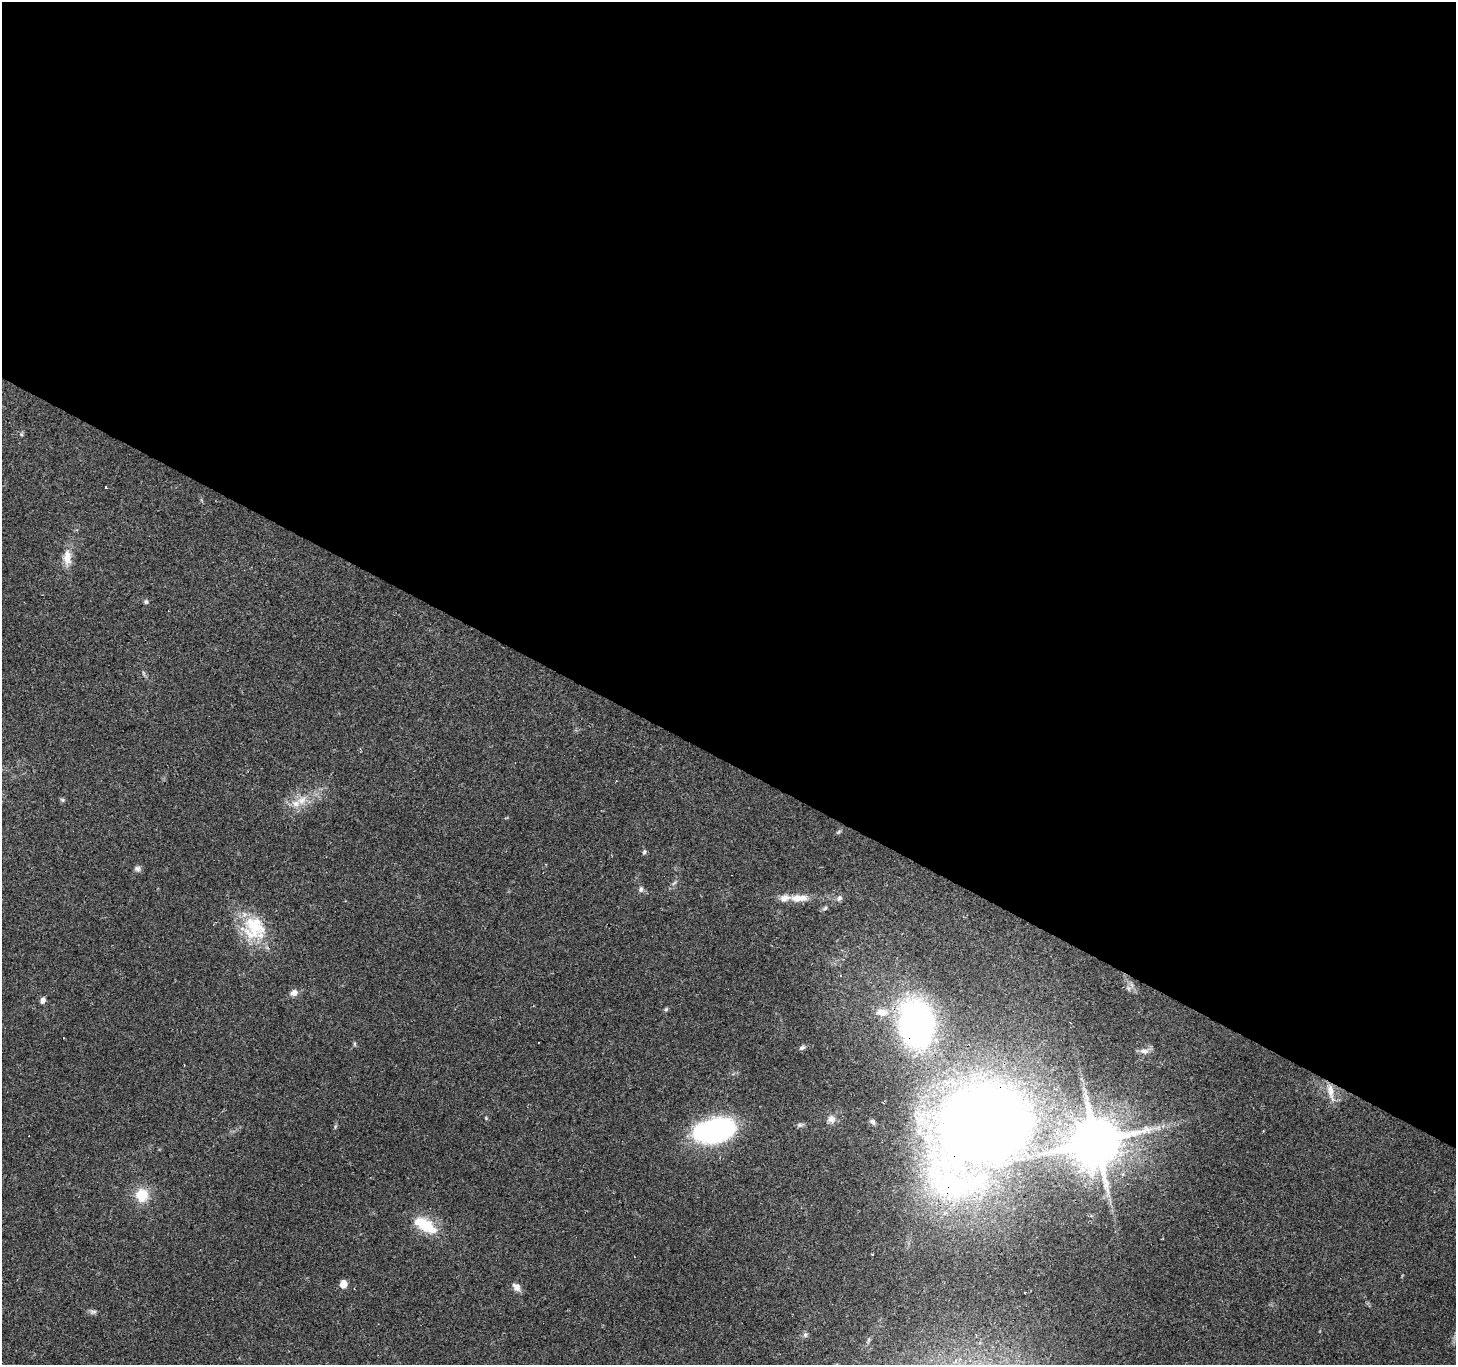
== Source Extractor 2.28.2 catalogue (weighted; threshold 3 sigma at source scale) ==
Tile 3 of 4 x 4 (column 3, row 1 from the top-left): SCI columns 2907-4360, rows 4281-5643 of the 5817 x 5901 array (HDU 1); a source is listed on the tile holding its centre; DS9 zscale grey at full resolution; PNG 1458 x 1367 px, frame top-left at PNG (2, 2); no overlay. Shown black and unused: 56% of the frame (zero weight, under 2 of 3 exposures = <1% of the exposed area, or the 3 px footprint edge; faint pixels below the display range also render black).
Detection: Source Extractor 2.28.2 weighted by HDU 2 'WHT'; one run over the whole footprint, this tile lists its part. Background 0.0945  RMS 0.0063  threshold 0.0282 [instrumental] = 3 sigma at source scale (4.5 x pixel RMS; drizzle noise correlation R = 1.50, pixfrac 1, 0.0396/0.0396 arcsec/px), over >= 5 px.
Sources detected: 44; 3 inside a brighter object's white glare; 3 cosmic-ray / hot-pixel residue — not listed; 2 inside a brighter listed object's ellipse — not listed separately; the other 36 listed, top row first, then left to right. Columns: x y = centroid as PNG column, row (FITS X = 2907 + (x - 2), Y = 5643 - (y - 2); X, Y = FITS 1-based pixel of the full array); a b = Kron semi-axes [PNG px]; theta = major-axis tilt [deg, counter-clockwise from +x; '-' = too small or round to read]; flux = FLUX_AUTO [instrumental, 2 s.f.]
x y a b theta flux
106 487 3 2 - 0.96
67 557 20 9 -90 8.1
146 602 6 5 - 1.1
62 800 6 5 - 0.97
302 800 19 10 40 8.7
644 852 6 5 - 1.2
137 868 8 7 - 1.9
641 889 7 6 - 1.6
799 898 26 10 1 9.5
839 898 9 6 61 1.8
825 908 7 4 45 1.1
254 928 34 31 -55 32
841 975 4 3 - 0.57
1128 988 7 4 -71 1.3
294 993 8 7 - 3.8
43 1000 7 5 74 2.5
666 1009 6 5 - 1
882 1012 17 11 -5 9.3
1070 1022 3 2 - 0.5
916 1024 40 28 -83 210
802 1048 8 5 31 1.4
1144 1051 13 7 -7 3.1
1330 1091 24 8 -80 7.2
984 1118 95 68 58 890
831 1119 10 10 - 3.8
872 1122 7 4 -43 1.7
715 1131 38 22 18 120
1096 1141 14 13 - 3600
142 1195 16 15 - 14
427 1227 27 16 -21 17
872 1255 3 3 - 0.9
343 1284 6 5 - 9.2
516 1287 12 8 -45 3.4
1025 1293 3 3 - 2.6
93 1312 11 5 5 1.6
805 1335 8 6 61 1.6
Overlapping masked pixels (flux is a lower limit): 3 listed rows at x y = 916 1024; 984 1118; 1096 1141
Unlisted compact peaks at least as high as the median listed source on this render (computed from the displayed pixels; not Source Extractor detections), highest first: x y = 486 1118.